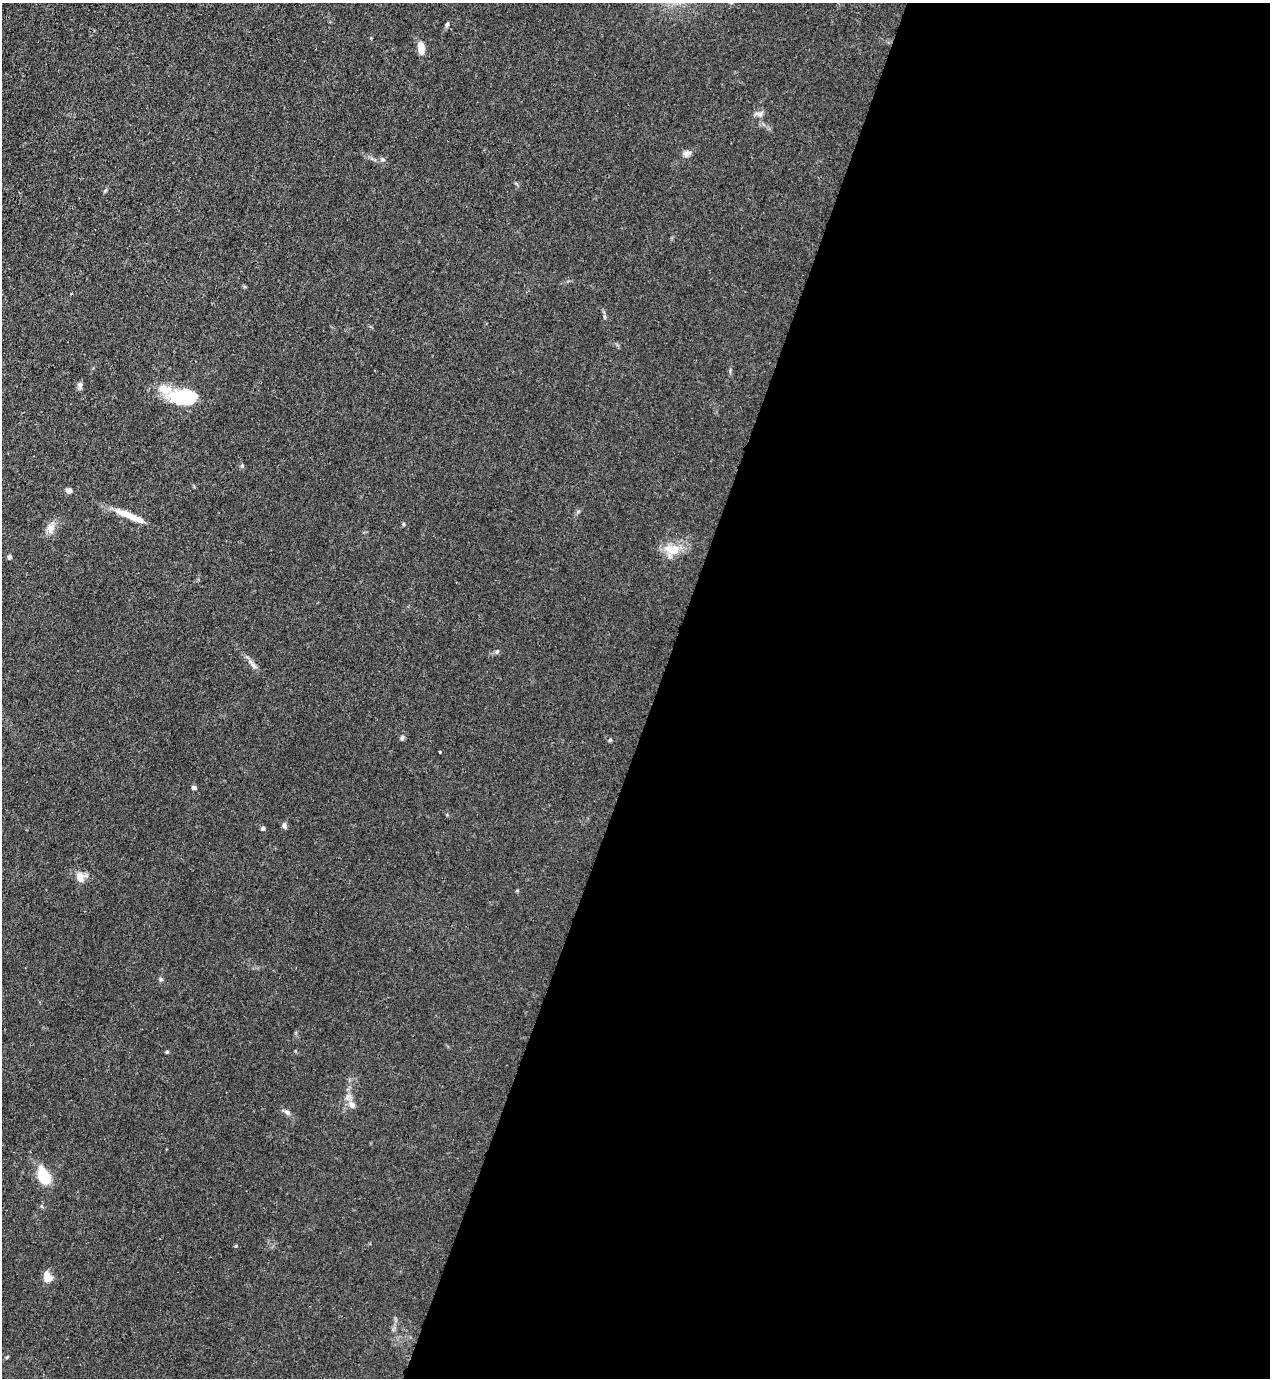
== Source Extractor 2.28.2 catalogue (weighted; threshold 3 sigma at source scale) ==
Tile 12 of 4 x 4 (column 4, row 3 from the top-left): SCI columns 4024-5291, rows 1418-2793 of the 5646 x 5587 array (HDU 1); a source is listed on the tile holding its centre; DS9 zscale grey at full resolution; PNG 1272 x 1380 px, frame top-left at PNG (2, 3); no overlay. Shown black and unused: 48% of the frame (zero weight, under 3 of 4 exposures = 7% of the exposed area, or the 3 px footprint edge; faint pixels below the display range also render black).
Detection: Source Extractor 2.28.2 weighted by HDU 2 'WHT'; one run over the whole footprint, this tile lists its part. Background 0.0179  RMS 0.0025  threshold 0.0114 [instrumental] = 3 sigma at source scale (4.5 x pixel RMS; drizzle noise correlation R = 1.50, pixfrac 1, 0.05/0.05 arcsec/px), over >= 5 px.
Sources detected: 34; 3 inside a brighter listed object's ellipse — not listed separately; the other 31 listed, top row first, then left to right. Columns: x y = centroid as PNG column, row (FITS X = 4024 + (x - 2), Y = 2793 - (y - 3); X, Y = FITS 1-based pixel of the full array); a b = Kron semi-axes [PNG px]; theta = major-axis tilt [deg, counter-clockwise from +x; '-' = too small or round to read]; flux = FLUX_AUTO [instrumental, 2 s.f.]
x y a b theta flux
447 24 6 4 73 0.44
421 49 14 7 -89 2.3
759 114 11 7 0 0.98
687 153 9 6 21 1.3
382 159 6 4 -46 0.38
80 385 9 7 84 0.73
182 400 35 16 -15 9.1
242 466 6 4 -45 0.34
69 491 7 6 - 0.86
133 517 37 8 -25 4
403 524 6 3 -90 0.25
51 528 16 9 67 1.9
673 550 21 12 -10 4.6
9 557 5 4 - 0.61
497 652 6 5 - 0.42
254 665 10 6 -52 0.92
402 738 7 5 72 0.47
610 740 5 4 - 0.29
440 752 3 2 - 0.21
194 787 5 4 - 0.84
284 826 8 6 -70 0.65
263 828 6 4 14 0.39
80 878 13 10 -74 2.2
161 979 6 5 - 0.42
167 1052 5 4 - 0.29
352 1105 10 7 -49 1.3
287 1112 8 6 -27 0.78
44 1176 18 10 -66 9.1
236 1246 5 3 - 0.24
48 1277 11 8 -71 3.2
7 1357 6 3 19 0.26